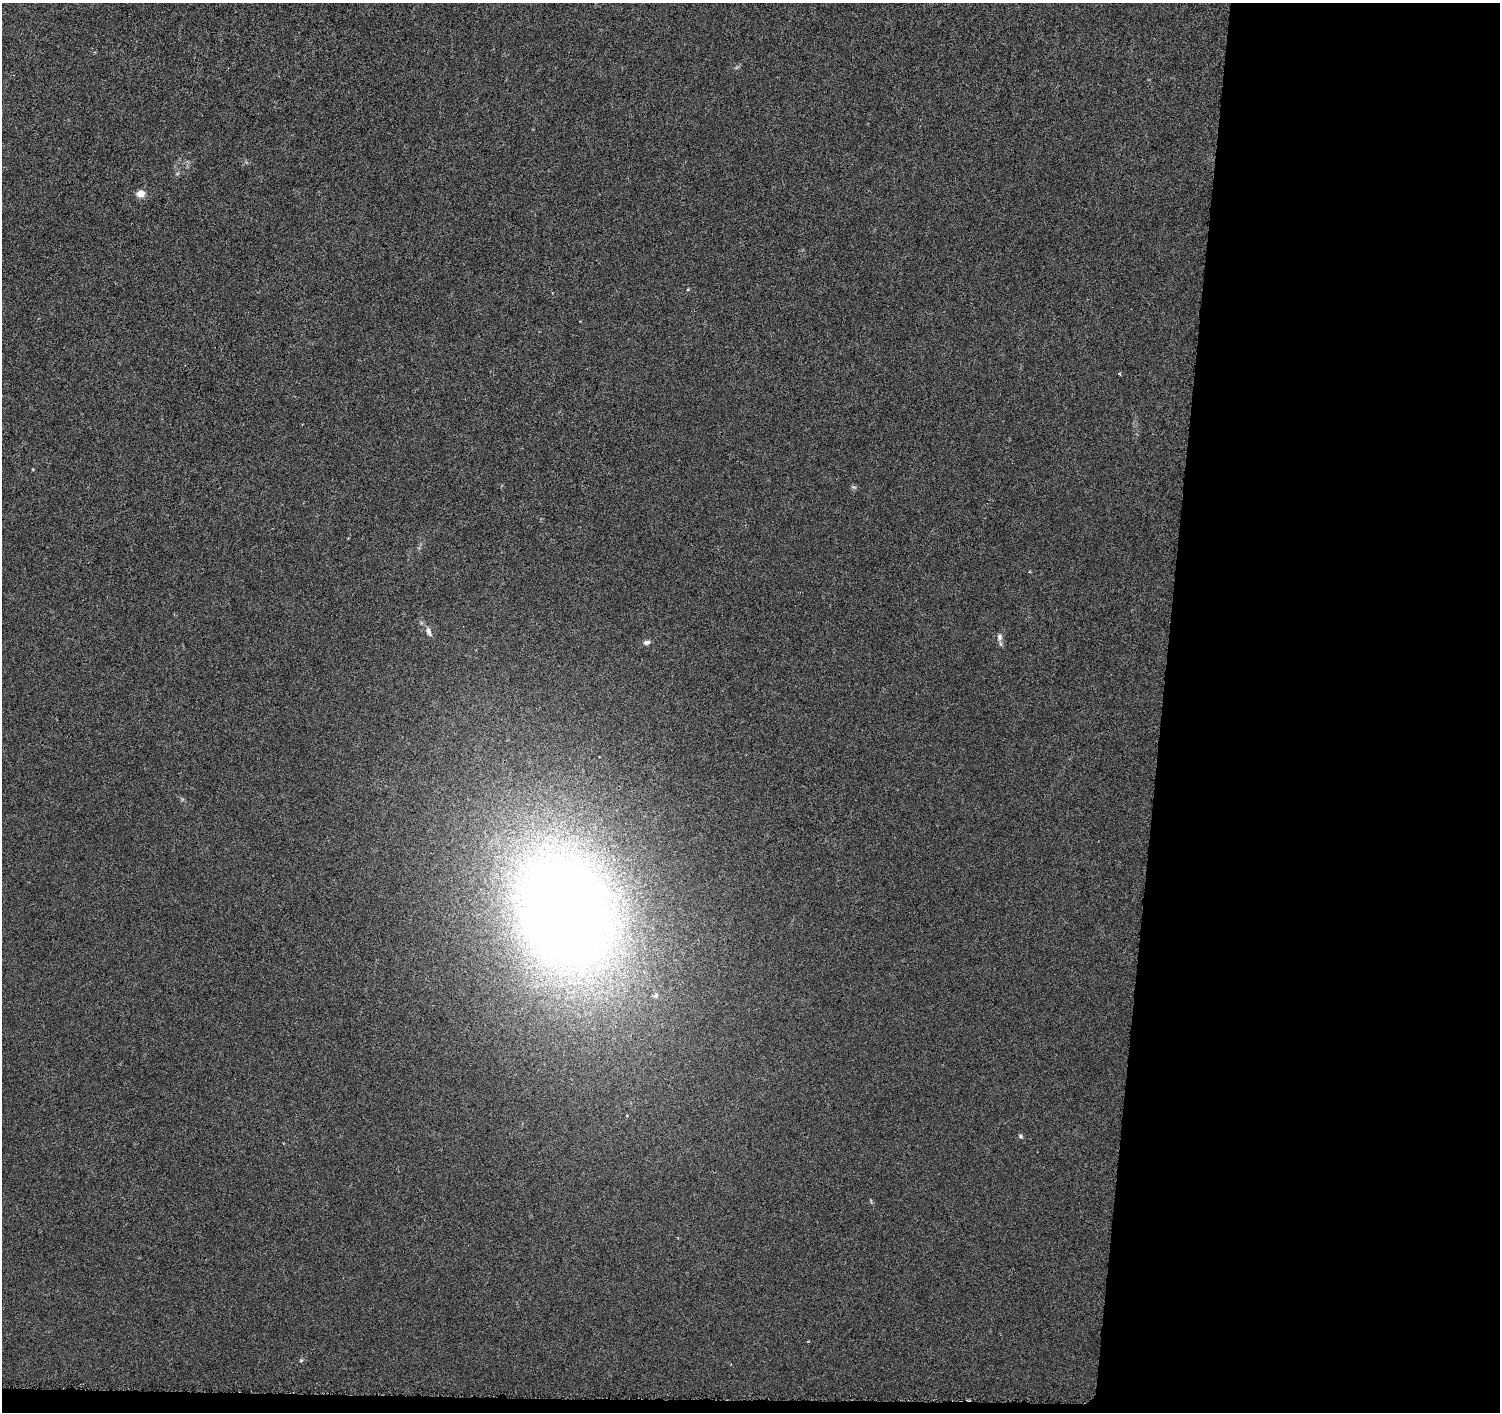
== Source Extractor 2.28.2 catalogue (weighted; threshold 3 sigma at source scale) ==
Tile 9 of 3 x 3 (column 3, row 3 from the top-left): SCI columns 3007-4504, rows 283-1692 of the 4509 x 4744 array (HDU 1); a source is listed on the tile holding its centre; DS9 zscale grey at full resolution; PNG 1502 x 1414 px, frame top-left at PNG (2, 3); no overlay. Shown black and unused: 23% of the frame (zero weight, under 4 of 8 exposures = <1% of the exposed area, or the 3 px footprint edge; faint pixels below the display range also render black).
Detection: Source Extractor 2.28.2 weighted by HDU 2 'WHT'; one run over the whole footprint, this tile lists its part. Background -0.00214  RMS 0.0022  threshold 0.00903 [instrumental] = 3 sigma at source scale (4.09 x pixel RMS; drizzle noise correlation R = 1.36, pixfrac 0.8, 0.0396/0.0396 arcsec/px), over >= 5 px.
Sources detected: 11; all 11 listed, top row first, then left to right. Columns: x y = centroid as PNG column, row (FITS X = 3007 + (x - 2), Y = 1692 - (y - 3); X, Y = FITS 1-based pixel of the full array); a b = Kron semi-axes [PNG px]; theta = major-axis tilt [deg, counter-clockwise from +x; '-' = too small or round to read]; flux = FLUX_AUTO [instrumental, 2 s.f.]
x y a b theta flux
141 193 6 5 - 2.8
688 289 5 3 - 0.19
1119 374 4 3 - 0.21
854 487 8 4 -22 0.37
428 631 13 6 -72 0.89
999 637 11 8 -83 0.89
646 642 8 6 12 0.77
566 911 112 82 -69 330
655 995 8 6 31 0.62
1020 1136 6 5 - 0.35
301 1360 5 5 - 0.27